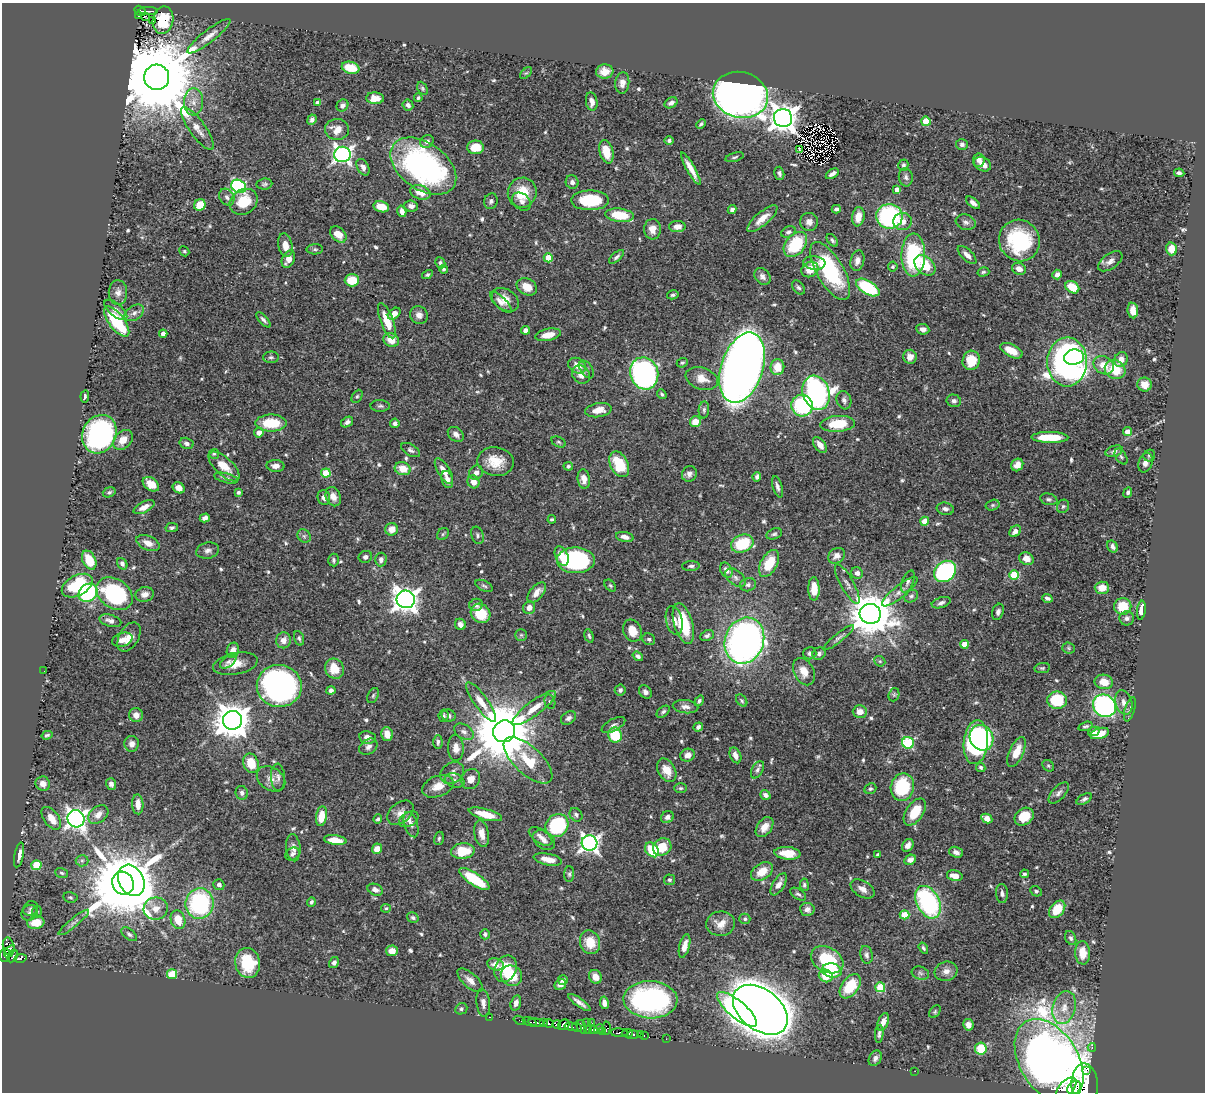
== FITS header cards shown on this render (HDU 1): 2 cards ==
NAXIS1  =                 1203
NAXIS2  =                 1090

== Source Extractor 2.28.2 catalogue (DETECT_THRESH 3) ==
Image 1203 x 1090 px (HDU 1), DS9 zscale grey, 1 PNG px = 1 image px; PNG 1207 x 1094 px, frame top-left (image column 1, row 1090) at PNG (2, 3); each listed source drawn as its Kron ellipse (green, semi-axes under 4 px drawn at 4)
Background 0.616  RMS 0.018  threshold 0.0528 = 3 sigma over >= 5 px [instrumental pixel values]
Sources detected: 609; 3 with non-positive FLUX_AUTO (blend fragments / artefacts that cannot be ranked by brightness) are neither listed nor drawn; of the other 606, the 500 brightest by FLUX_AUTO listed and drawn (106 fainter detections omitted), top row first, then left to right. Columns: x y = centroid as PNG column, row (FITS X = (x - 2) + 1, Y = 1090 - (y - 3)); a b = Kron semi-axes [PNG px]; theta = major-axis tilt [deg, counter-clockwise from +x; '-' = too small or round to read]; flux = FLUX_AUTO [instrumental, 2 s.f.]
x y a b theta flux
140 11 6 4 -33 47
148 11 9 2 0 60
138 16 3 3 - 13
146 16 3 2 - 8.4
163 20 14 10 80 35
153 21 3 2 - 2.1
209 36 27 6 38 12
351 68 9 5 -15 30
605 71 9 7 6 10
526 73 7 4 43 2.2
157 77 13 12 - 25000
622 83 11 7 84 7.4
422 88 7 5 -61 2
740 95 28 23 -14 1200
375 98 9 6 -3 11
418 98 4 3 - 2
592 101 9 5 -81 8.3
194 102 13 9 87 12
318 103 4 4 - 9.1
671 103 7 5 31 5
408 105 6 5 - 3.6
342 106 6 5 - 4.3
783 118 9 9 - 1500
312 120 5 4 - 3.8
926 121 5 4 - 39
701 124 5 3 - 2.3
197 129 26 8 -54 14
337 129 12 10 -2 15
427 141 7 6 - 4.1
669 141 5 4 - 2.3
962 144 6 5 - 3.2
475 147 8 6 1 24
799 149 4 3 - 2
606 152 12 6 -75 19
342 154 8 7 - 450
735 157 9 4 14 2.2
979 160 7 6 - 8.5
983 164 9 7 -29 8.6
903 165 6 5 - 2.8
423 166 37 23 -35 300
363 167 9 5 -61 5.8
691 169 18 4 -61 13
779 173 7 5 -75 3.1
1179 173 5 3 - 2.9
832 174 7 4 35 4.8
906 177 9 7 -82 3.8
572 182 7 6 - 4.1
264 184 8 5 6 2.7
239 186 8 6 -32 180
897 190 4 4 - 9.3
420 192 10 7 -20 16
522 193 15 14 - 33
227 197 9 7 -57 4.7
590 200 19 10 0 58
491 201 8 6 71 3.5
244 202 15 12 35 32
521 202 10 7 -42 5.8
973 203 8 4 -40 4.8
200 205 6 5 - 26
411 206 7 5 -4 5.9
381 207 8 5 -15 25
732 209 4 4 - 4.7
836 209 4 4 - 4.1
402 211 6 4 -73 6.3
620 215 14 6 -7 42
889 216 13 12 - 160
858 217 9 6 81 16
762 218 19 6 40 14
903 221 9 8 - 9.4
809 222 9 9 - 6.6
966 222 10 7 -18 5
677 227 8 5 2 8.9
652 229 10 8 89 12
788 232 7 5 25 3.5
338 234 9 6 -45 14
832 240 7 4 -51 2.7
1019 240 21 20 - 100
285 245 12 7 -78 11
795 245 14 9 50 68
315 249 8 5 1 2.1
1171 249 6 5 - 15
184 251 5 4 - 2
913 255 21 12 89 110
967 255 12 5 -44 6.9
617 257 9 4 42 2.9
548 258 4 4 - 24
288 259 9 6 63 9.7
857 261 10 6 77 6.7
1110 261 14 7 35 7
440 263 6 5 - 2.6
814 263 11 6 -5 7.2
925 265 12 8 -44 33
893 267 5 5 - 2.2
444 269 4 4 - 2.4
810 269 9 7 31 18
1019 269 7 5 -26 8.4
830 271 32 13 -60 120
983 272 6 4 16 2
427 275 5 4 - 2.1
1057 275 5 4 - 5
762 276 9 7 -49 5.3
352 280 7 6 - 30
527 287 11 8 -27 17
798 287 8 5 -50 3
1072 287 7 5 -34 28
868 288 13 6 -31 86
118 292 12 9 89 7.4
673 295 6 4 14 2.5
505 300 15 10 -32 15
501 302 14 5 -44 5.6
116 310 14 6 -40 6.1
1133 310 8 5 -83 13
134 313 11 7 33 5.7
394 314 7 5 39 8.5
419 315 9 8 - 6.9
263 320 9 4 -48 3.4
117 321 18 7 -52 85
387 321 18 6 -70 27
923 329 6 5 - 5.5
526 330 4 4 - 7.6
163 334 4 4 - 6.2
548 335 13 6 11 16
391 340 8 6 -26 15
1011 351 12 6 -27 19
271 357 8 5 0 2.7
910 357 7 6 - 8.6
1074 357 10 7 8 120
971 360 10 8 78 28
1121 360 8 6 67 7.7
1067 362 24 20 90 430
682 363 5 4 - 2.1
1104 365 10 8 -33 16
577 366 9 7 -29 11
777 367 8 7 - 21
742 368 36 21 72 1800
587 369 10 6 -56 3.7
1115 369 10 9 - 32
644 373 16 14 -71 370
581 375 10 8 -46 11
702 378 16 11 -19 15
1145 384 7 6 - 10
816 393 17 13 -72 410
662 394 5 3 - 2
85 396 6 3 83 2.2
357 396 7 5 62 2.3
844 400 9 7 -73 4.8
954 401 7 6 - 4.3
380 406 9 6 -1 2.9
802 406 11 10 - 120
598 410 13 7 9 13
704 410 8 5 84 2.9
347 422 6 5 - 4.1
695 422 5 5 - 17
271 423 15 8 0 41
395 423 5 4 - 3.9
838 424 17 8 5 42
1127 432 4 4 - 11
259 433 5 5 - 8.9
99 434 20 16 62 230
456 434 9 6 -38 5.8
1050 437 18 5 -1 35
123 440 11 8 47 13
559 442 7 5 -27 2.2
187 443 7 5 -14 3.9
820 445 9 5 -52 8.6
411 450 10 5 -29 3.4
1114 451 9 5 18 3.8
214 454 5 5 - 2.1
1121 456 9 5 -58 3
1149 456 6 5 - 2.3
495 461 18 14 -9 24
1145 463 10 7 72 5.5
619 464 14 9 -64 44
1017 465 6 5 - 8.6
224 466 19 9 -43 19
275 466 9 6 -2 6.8
568 466 4 4 - 2.2
403 469 8 6 -18 20
444 471 14 6 -59 10
326 473 4 4 - 37
476 473 7 6 - 6
689 474 8 7 - 4.7
757 477 5 4 - 3.3
226 478 12 5 -14 3.8
584 479 9 6 -83 9.1
447 480 9 5 -73 7.7
473 482 6 6 - 11
151 484 9 6 -36 15
777 487 11 4 -74 4.4
179 488 6 5 - 8.4
109 492 6 5 - 2.7
238 492 4 4 - 2.8
1128 492 5 4 - 2.8
333 497 10 7 -68 8.7
324 498 7 6 - 6.7
1049 499 9 5 -13 3
993 505 7 5 15 2.1
1063 506 7 6 - 2.4
144 507 11 5 27 8.2
945 509 8 6 -12 4.4
205 518 5 4 - 4.8
552 519 4 3 - 2.1
925 521 4 4 - 16
172 528 6 4 11 2.5
392 529 6 6 - 11
1015 531 6 5 - 8.3
443 534 6 5 - 2
774 534 8 5 22 2.7
477 535 9 6 -71 3.1
304 536 7 6 - 2.9
625 537 9 5 -11 7.3
148 543 12 7 -24 9.7
742 544 12 8 22 50
1113 547 6 5 - 4.3
208 551 11 8 12 5.4
562 556 10 6 -65 16
837 556 9 7 34 7
365 557 7 6 - 4.1
381 559 7 5 86 4.9
1026 559 7 6 - 12
89 560 10 6 -64 31
334 560 6 5 - 2.7
576 560 19 13 -1 160
769 563 14 8 61 35
122 564 6 4 -54 3.6
691 566 9 4 4 3
726 570 8 5 -61 7
945 571 12 9 43 180
857 573 6 5 - 4.7
1014 575 5 5 - 53
735 578 12 7 -39 4.9
908 581 11 5 69 3.7
847 584 22 6 -61 7.9
748 585 8 6 16 4
77 586 16 10 28 69
484 586 9 5 -25 2.4
610 586 7 4 -48 2.1
1102 588 7 6 - 15
814 589 12 5 -89 22
537 592 12 6 49 9.8
900 592 22 6 38 8.9
88 593 10 8 41 99
114 594 20 14 -34 140
145 594 9 7 13 7.8
911 596 7 6 - 3
1047 598 5 4 - 3.5
406 599 9 8 - 1100
941 603 10 5 18 4.2
476 605 7 6 - 5
1123 606 8 8 - 32
529 608 6 6 - 7.7
1141 610 9 4 83 11
998 612 8 5 71 3.9
481 613 10 9 - 37
870 614 10 10 - 4400
1127 618 7 7 - 4.2
674 620 15 8 -78 9.1
110 621 11 6 -14 6.5
460 624 6 5 - 7
683 624 21 9 -73 54
632 631 11 9 -66 18
521 635 6 6 - 2.5
707 635 7 5 27 3.2
589 636 7 4 -73 2
129 637 16 10 60 11
839 637 19 4 38 4.3
299 638 7 5 -71 2.6
649 639 6 5 - 2.5
122 640 10 6 18 9.3
283 640 8 7 - 7.4
744 641 23 19 70 570
964 644 4 4 - 19
1069 648 6 5 - 2
233 650 8 6 73 9.1
810 653 6 6 - 3.6
819 654 7 6 - 3.8
638 656 5 4 - 3.4
880 661 6 5 - 2
228 662 9 5 36 3.5
235 664 23 10 11 20
1042 668 8 5 9 2.2
334 669 10 9 - 23
44 671 2 2 - 2.2
804 672 14 10 -63 13
1104 682 9 7 -10 16
279 686 22 21 - 380
331 690 4 4 - 4.3
620 690 5 5 - 3.3
645 692 7 5 -50 4.1
373 695 8 5 64 2.2
894 695 7 5 70 2
1057 700 10 8 0 53
699 701 6 4 55 2.6
742 701 7 5 -52 2.2
481 702 24 6 -54 14
550 702 7 5 -74 2.4
1124 702 12 8 -71 7.9
1104 706 12 10 -42 280
685 707 13 6 -4 6
534 708 26 7 37 18
1130 709 13 5 73 3.7
663 712 7 5 40 2.6
860 712 7 6 - 9.3
136 715 7 7 - 7.3
444 716 6 5 - 2.3
449 716 7 6 - 4.8
568 718 8 6 34 4.3
232 720 9 9 - 2700
613 725 13 6 27 4.5
1085 726 7 4 19 2.5
698 727 5 4 - 3.5
504 731 11 10 - 11000
1094 731 6 4 27 4.7
464 732 10 7 -31 5.3
1100 733 10 5 16 19
387 734 7 5 -75 14
47 735 5 3 - 1.9
615 735 7 6 - 45
367 737 8 6 -10 8.5
982 738 13 11 -60 140
438 742 7 4 -88 2.9
976 742 22 12 84 220
908 743 6 6 - 120
132 744 8 7 - 6.4
368 747 10 7 35 5
456 748 13 8 -88 9.6
1016 752 16 7 65 22
688 755 7 6 - 8.3
735 755 8 5 -67 6.5
528 760 30 14 -43 35
251 763 10 7 -68 23
1048 766 6 5 - 1.9
981 767 5 4 - 2.6
667 770 12 8 -61 16
757 770 9 5 62 3.9
452 773 13 10 37 7.6
278 777 13 7 -87 5.3
271 779 15 11 -34 10
471 779 10 9 - 10
455 781 10 7 -18 5
43 784 7 7 - 9.8
111 784 6 5 - 5.4
438 786 16 10 22 15
902 787 14 11 76 68
681 788 6 5 - 2.1
870 789 6 5 - 2.7
242 793 7 6 - 3.9
1059 793 13 6 47 5.1
765 795 5 4 - 4.9
1084 799 8 4 30 3.4
138 804 10 5 -87 12
915 812 15 8 56 32
400 813 15 10 40 9.1
485 814 17 5 -15 21
98 815 11 8 41 10
576 815 7 6 - 3.1
321 816 10 5 81 23
667 817 6 5 - 4.5
1024 817 10 8 35 30
51 818 13 7 -54 16
76 819 9 8 - 640
378 819 5 3 - 2.2
409 819 10 7 27 5.4
987 819 6 4 -30 10
411 825 13 6 -71 6.4
557 826 12 10 46 95
765 827 11 7 55 11
482 834 13 7 -80 11
540 836 13 7 -33 6.4
439 838 7 5 74 2
335 840 11 5 -7 19
544 840 12 8 -35 6.4
590 843 8 7 - 530
908 845 7 5 56 5.5
662 847 9 8 - 24
293 848 13 7 -84 6.6
377 849 5 5 - 13
652 850 8 6 -51 38
463 851 12 8 4 36
956 852 7 5 -19 5.6
787 853 13 6 -6 19
292 854 8 6 31 3.4
19 855 12 4 79 9.1
878 855 4 3 - 3
548 859 14 5 -11 13
910 860 6 4 26 6
82 861 6 5 - 2.7
36 865 5 5 - 46
762 872 12 8 34 18
62 873 6 5 - 2.2
569 874 8 5 89 2.6
1024 874 4 4 - 2.4
955 876 8 5 -14 9.7
474 879 18 6 -34 51
131 880 16 12 -61 2300
669 880 5 5 - 2.2
123 883 12 10 -64 12000
779 884 12 6 59 7.8
219 885 5 5 - 4.4
804 885 6 4 -83 2.5
863 889 13 8 -31 7.6
375 890 8 5 -21 5.7
1036 891 6 5 - 2.3
1002 893 9 6 -85 4.1
798 894 9 5 -33 3
70 897 7 5 -12 2.1
311 902 5 3 - 2.4
928 902 17 11 -62 170
200 903 15 14 - 150
156 908 12 11 - 13
386 908 5 4 - 2.1
30 909 8 7 - 3.3
807 909 7 6 - 5.1
1057 909 10 6 51 37
37 911 6 5 - 1.9
29 913 8 7 - 4.1
904 915 5 4 - 34
413 917 6 5 - 2.8
745 919 5 5 - 2.4
178 920 9 7 -72 20
36 922 8 6 9 24
74 922 19 4 39 5.3
721 924 14 12 6 13
129 934 9 5 -37 3
485 934 5 4 - 2.7
1071 938 7 5 -64 2.8
590 942 12 10 -72 25
685 946 12 5 76 9.7
9 947 9 5 -78 120
923 948 6 3 -57 2.3
10 951 7 3 55 110
392 951 6 5 - 9.8
1083 953 11 7 -86 18
5 955 7 5 82 140
866 955 9 6 -78 3.8
13 956 7 4 60 80
21 958 6 4 10 92
827 960 17 12 -29 58
248 963 15 12 -81 46
334 963 6 4 56 3.7
495 964 8 6 -14 11
506 969 14 10 65 27
832 971 10 7 -10 38
946 971 11 9 17 9
920 973 9 6 -18 3.9
172 974 5 5 - 63
511 976 11 10 - 35
826 976 7 6 - 24
595 977 7 6 - 11
470 980 16 7 -42 9.1
563 980 5 5 - 3.2
560 984 6 5 - 5.2
850 986 14 8 54 43
880 987 5 5 - 57
650 1000 27 18 -2 220
579 1002 13 3 -36 5.8
483 1003 14 6 -84 7
516 1003 8 5 74 6.6
604 1003 6 4 -80 5.9
1064 1008 17 11 74 16
461 1009 6 5 - 2.4
737 1009 25 8 -40 170
760 1010 31 20 -38 3400
935 1012 7 5 50 1.9
489 1017 3 2 - 4.2
519 1020 6 2 -21 7
529 1022 7 3 -16 46
536 1022 8 3 -9 57
544 1022 3 3 - 100
883 1022 9 5 69 7.2
549 1023 4 3 - 120
587 1023 2 2 - 3.3
592 1023 2 2 - 4.4
557 1025 4 3 - 42
564 1025 6 5 - 210
968 1025 6 5 - 6.6
571 1027 6 3 -14 93
577 1027 5 3 - 19
582 1027 7 4 -69 78
606 1028 6 4 85 41
588 1029 3 2 - 18
599 1029 5 3 - 55
594 1030 4 3 - 29
603 1031 3 2 - 9.6
619 1033 8 4 -4 140
627 1033 5 3 - 96
879 1034 9 4 84 3
633 1035 6 3 8 91
640 1035 3 3 - 35
644 1036 3 2 - 9.7
666 1039 2 2 - 4.2
1092 1047 4 3 - 4.2
981 1049 6 6 - 37
875 1058 8 6 62 4.3
1049 1061 45 29 -59 2300
1086 1070 3 2 - 440
915 1071 2 2 - 4.5
1085 1085 21 13 -88 1600
1067 1088 12 7 45 630
1074 1088 8 6 44 460
At the frame edge (FLAGS 8, measured only in part): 1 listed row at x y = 1085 1085
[106 fainter detections neither listed nor drawn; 3 non-positive-flux detections neither listed nor drawn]